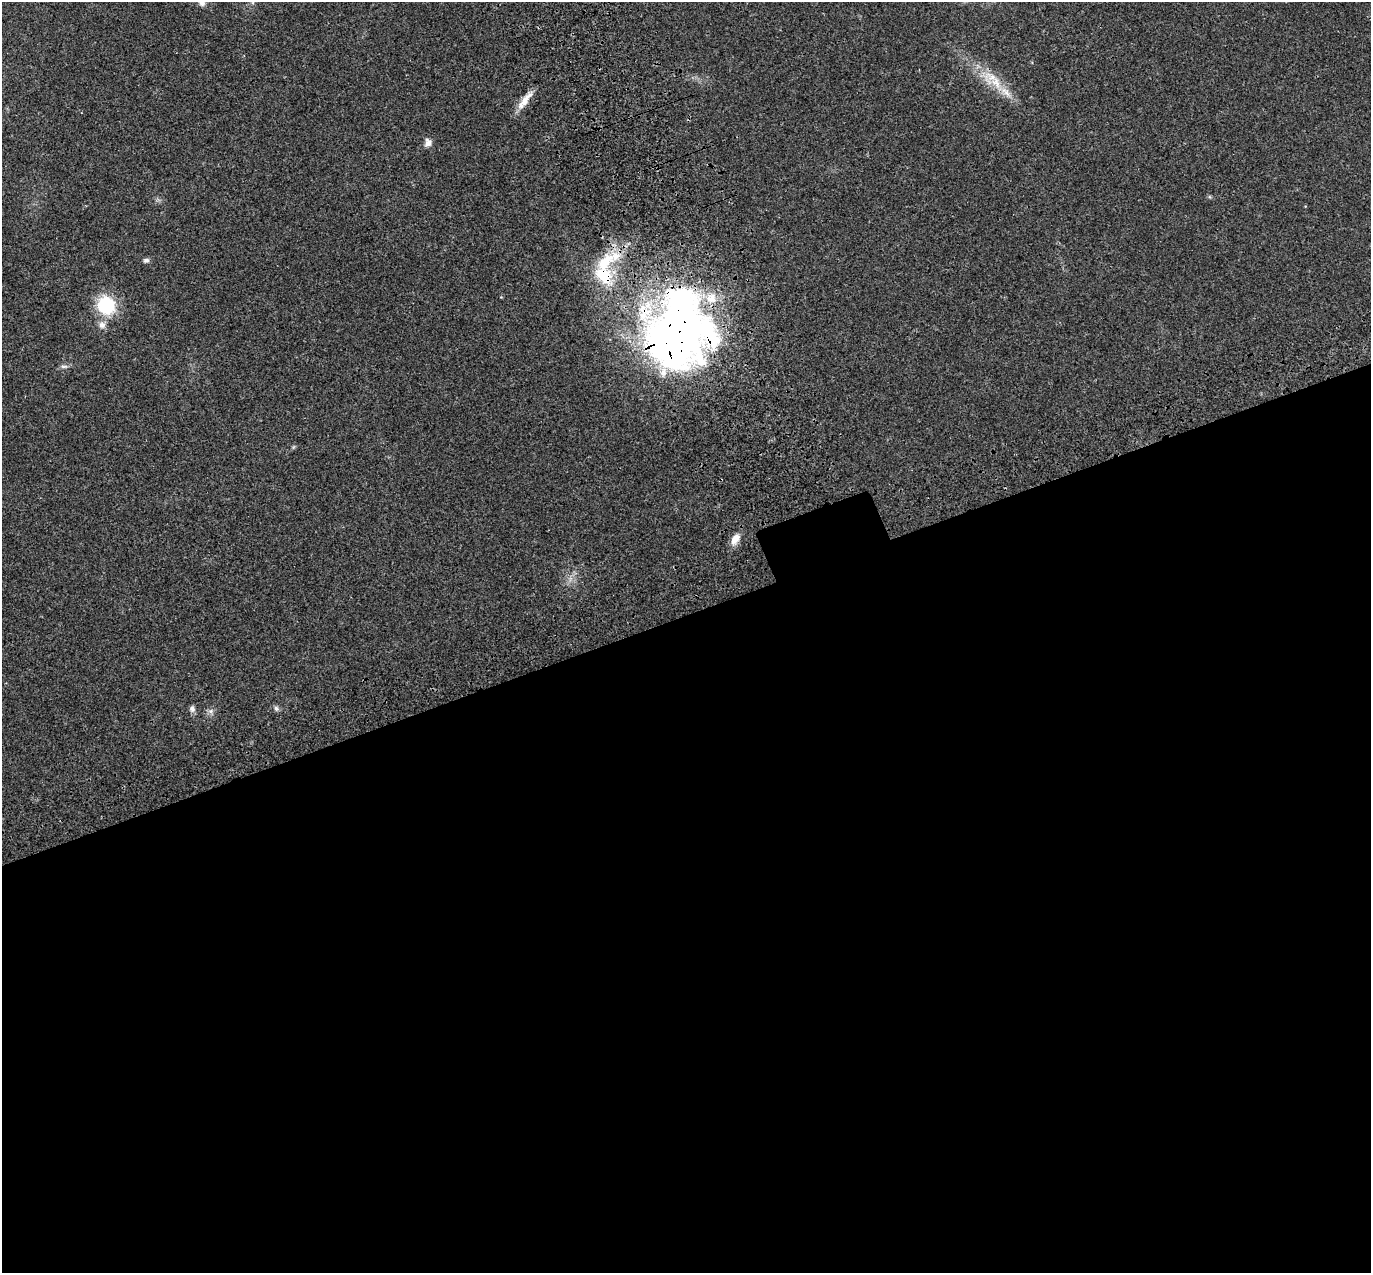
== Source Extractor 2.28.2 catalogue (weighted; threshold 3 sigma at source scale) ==
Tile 15 of 4 x 4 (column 3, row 4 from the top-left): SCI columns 2853-4221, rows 219-1489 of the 5707 x 5572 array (HDU 1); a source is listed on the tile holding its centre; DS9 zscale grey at full resolution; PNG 1373 x 1275 px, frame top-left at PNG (2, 2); no overlay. Shown black and unused: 52% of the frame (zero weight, under 3 of 4 exposures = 9% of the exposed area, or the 3 px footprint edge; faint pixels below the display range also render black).
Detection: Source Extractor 2.28.2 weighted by HDU 2 'WHT'; one run over the whole footprint, this tile lists its part. Background 0.0222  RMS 0.003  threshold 0.0135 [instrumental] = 3 sigma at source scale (4.5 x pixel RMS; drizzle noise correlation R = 1.50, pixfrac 1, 0.0396/0.0396 arcsec/px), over >= 5 px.
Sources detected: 21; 2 inside a brighter object's white glare — not listed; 5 inside a brighter listed object's ellipse — not listed separately; the other 14 listed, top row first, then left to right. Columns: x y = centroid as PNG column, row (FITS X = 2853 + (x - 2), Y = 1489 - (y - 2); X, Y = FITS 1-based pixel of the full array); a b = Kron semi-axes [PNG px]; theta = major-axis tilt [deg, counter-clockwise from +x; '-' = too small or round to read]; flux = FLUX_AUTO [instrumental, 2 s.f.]
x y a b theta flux
202 3 10 7 -22 1.1
996 82 23 12 -59 6
525 101 28 8 53 3.5
428 143 10 8 86 1.6
146 260 8 6 12 0.81
605 262 37 17 47 13
106 305 19 17 -53 15
102 325 10 10 - 1.7
675 336 78 73 -78 170
64 366 11 4 0 0.78
735 539 14 8 57 3
276 708 7 5 -72 0.74
192 709 8 7 - 1.1
211 711 7 6 - 0.94
Overlapping masked pixels (flux is a lower limit): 2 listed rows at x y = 605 262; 675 336
Isophote crosses this tile's border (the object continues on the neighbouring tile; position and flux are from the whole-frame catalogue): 1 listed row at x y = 202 3